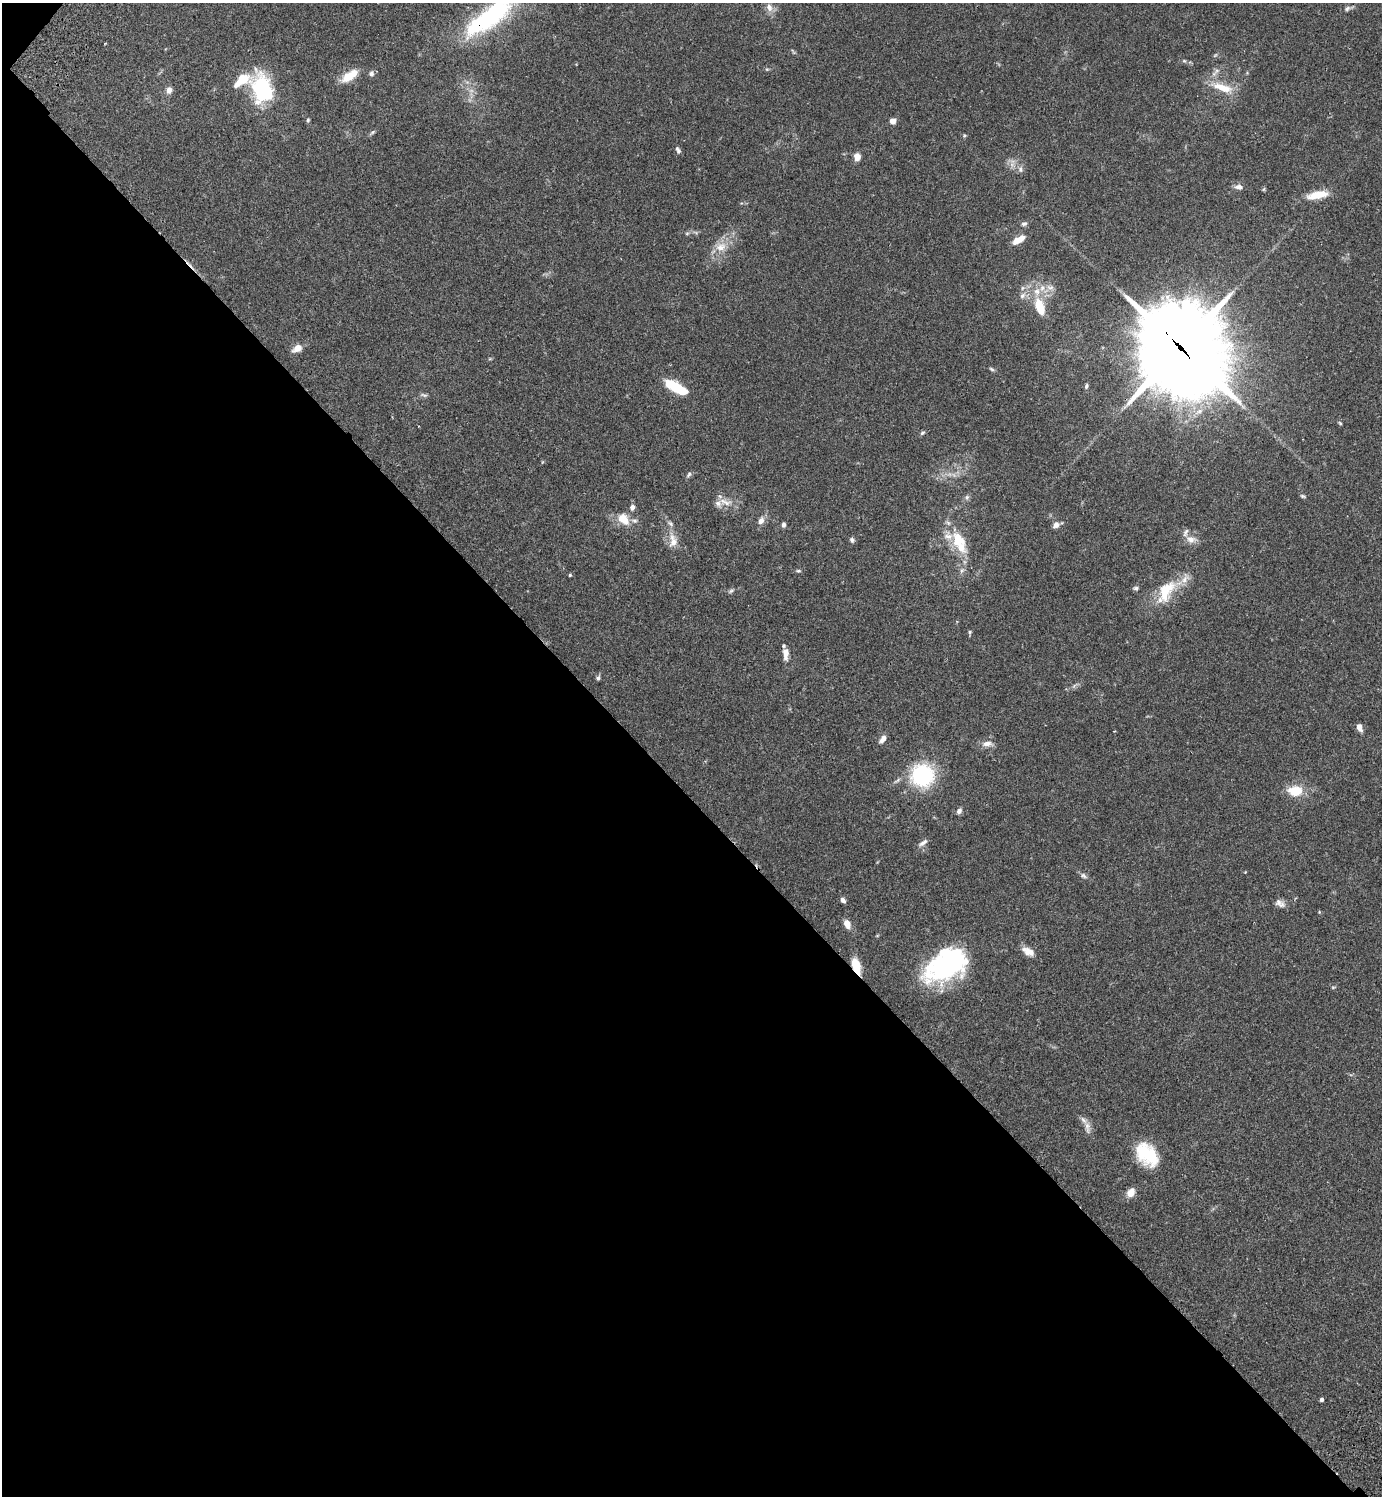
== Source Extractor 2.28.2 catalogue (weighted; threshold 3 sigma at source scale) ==
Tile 9 of 4 x 4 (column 1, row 3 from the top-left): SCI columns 345-1724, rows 1537-3030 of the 6070 x 6063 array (HDU 1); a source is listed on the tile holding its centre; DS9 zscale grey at full resolution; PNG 1384 x 1498 px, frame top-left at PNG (2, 3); no overlay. Shown black and unused: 47% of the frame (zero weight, under 2 of 3 exposures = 3% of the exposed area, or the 3 px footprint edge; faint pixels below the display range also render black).
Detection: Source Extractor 2.28.2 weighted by HDU 2 'WHT'; one run over the whole footprint, this tile lists its part. Background 0.0961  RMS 0.0058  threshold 0.026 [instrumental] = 3 sigma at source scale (4.5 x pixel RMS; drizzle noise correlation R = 1.50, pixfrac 1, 0.05/0.05 arcsec/px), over >= 5 px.
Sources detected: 101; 2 too faint to see at this stretch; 3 inside a brighter object's white glare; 1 cosmic-ray / hot-pixel residue — not listed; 12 inside a brighter listed object's ellipse — not listed separately; the other 83 listed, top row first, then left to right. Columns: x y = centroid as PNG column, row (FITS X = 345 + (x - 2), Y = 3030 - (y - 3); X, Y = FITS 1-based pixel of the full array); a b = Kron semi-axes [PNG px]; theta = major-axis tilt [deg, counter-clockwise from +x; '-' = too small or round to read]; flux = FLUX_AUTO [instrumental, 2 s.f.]
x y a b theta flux
769 7 13 9 -68 4.2
1348 8 12 6 18 1.8
489 17 68 21 37 74
793 52 10 2 -55 0.66
1215 55 7 4 44 0.8
1184 61 5 4 - 0.84
767 69 5 4 - 0.63
1216 71 10 5 28 2
371 73 7 7 - 1.8
347 76 21 11 46 8.3
242 80 20 9 35 15
1222 88 32 10 -20 12
169 90 8 7 - 3.2
263 90 26 16 -69 62
308 120 5 4 - 0.79
893 121 6 6 - 3.2
372 132 8 5 38 1
964 136 6 5 - 0.71
678 150 9 5 -62 1.5
857 157 8 7 - 4.1
1020 169 9 7 -82 2.1
1239 187 10 6 -5 2.5
1264 189 6 4 71 0.66
1318 195 26 9 12 11
1024 224 8 6 15 1.5
687 233 5 5 - 0.88
1017 241 11 7 31 5.4
721 247 17 15 14 8.9
1042 288 10 8 55 3.9
1022 296 9 7 46 2.6
1040 307 21 10 -73 14
1181 347 42 32 -50 5800
297 348 10 7 29 5.6
992 369 7 4 -28 0.98
1086 386 7 4 65 1
676 387 24 8 -29 23
424 395 11 5 -12 1.3
1340 423 5 4 - 0.67
922 433 7 5 33 1.1
689 475 9 5 47 1.2
1303 496 8 4 -24 0.92
967 497 7 6 - 1.4
725 502 24 9 -11 5.7
632 507 7 6 - 2.3
623 519 18 12 -48 9
761 520 10 7 68 3.2
948 523 7 5 -46 1.4
783 525 6 5 - 1.7
1056 525 9 7 45 2.9
1191 539 15 9 -13 4.4
852 540 7 6 - 1.3
673 541 23 12 -83 7.2
958 541 21 17 -74 17
962 570 9 6 70 2
798 571 7 4 1 0.9
570 575 4 3 - 0.76
1185 579 66 12 31 13
1136 588 7 5 -2 1.1
731 591 9 4 37 1.1
1164 594 29 17 63 16
970 632 6 5 - 0.81
786 654 16 7 -88 4.4
598 678 6 5 - 1.2
1074 686 13 4 39 1.7
1359 727 7 5 -69 3.9
883 739 10 6 56 2.9
987 744 14 8 4 3.9
923 775 19 18 - 56
1295 791 15 10 0 14
959 811 7 5 59 2
923 843 14 6 35 2.3
1083 876 10 6 -35 1.7
843 900 6 5 - 1.9
1280 903 14 8 -27 3
847 924 10 7 -65 4.6
1028 951 16 8 -29 5.4
856 965 15 7 -68 13
947 967 48 24 38 83
1333 987 5 3 - 0.59
1087 1127 21 8 -81 4
1147 1154 29 19 -50 27
1131 1193 9 6 59 7.1
1322 1400 4 4 - 1.3
Overlapping masked pixels (flux is a lower limit): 3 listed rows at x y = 489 17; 1181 347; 856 965
Isophote crosses this tile's border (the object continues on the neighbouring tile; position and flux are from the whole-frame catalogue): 1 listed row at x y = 489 17